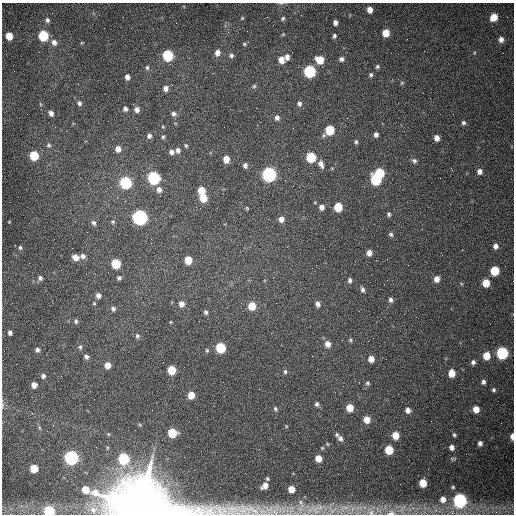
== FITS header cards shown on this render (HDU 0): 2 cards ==
NAXIS1  =                  512 /fastest changing axis
NAXIS2  =                  512 /next to fastest changing axis

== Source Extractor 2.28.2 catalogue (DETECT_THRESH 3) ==
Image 512 x 512 px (HDU 0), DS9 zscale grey, 1 PNG px = 1 image px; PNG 516 x 516 px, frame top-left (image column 1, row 512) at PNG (2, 3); no overlay
Background 1540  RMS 24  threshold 71.7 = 3 sigma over >= 5 px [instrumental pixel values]
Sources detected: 168; all 168 listed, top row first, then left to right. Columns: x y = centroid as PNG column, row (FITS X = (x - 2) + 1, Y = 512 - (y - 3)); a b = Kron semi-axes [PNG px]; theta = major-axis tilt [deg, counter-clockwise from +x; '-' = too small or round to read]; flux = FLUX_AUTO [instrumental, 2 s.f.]
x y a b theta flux
370 10 6 5 - 1.1e+04
494 17 7 6 - 2.5e+04
242 18 5 4 - 1.6e+03
283 18 5 4 - 2.7e+03
47 20 6 6 - 4.2e+03
335 23 5 4 - 6.5e+03
247 31 2 2 - 7.1e+02
386 33 6 5 - 2.4e+04
283 34 6 4 1 1.6e+03
43 35 6 6 - 9.7e+04
9 36 6 5 - 2.5e+04
51 36 4 3 - 1.6e+03
334 36 6 5 - 3.4e+03
501 39 7 6 - 7.5e+03
54 42 7 6 - 7.8e+03
244 44 4 4 - 1.8e+03
217 53 7 6 - 8.5e+03
474 53 5 3 - 1.4e+03
168 55 7 6 - 1.3e+05
231 55 6 5 - 3.6e+03
287 57 7 5 86 6.9e+03
341 59 6 6 - 5.5e+03
281 60 7 6 - 1.2e+04
320 60 7 6 - 3.2e+04
377 67 5 4 - 2.9e+03
147 68 6 5 - 2.7e+03
310 71 7 6 - 2.0e+05
371 75 5 5 - 3.1e+03
127 77 6 5 - 7.3e+03
402 83 6 5 - 2.2e+03
254 86 5 5 - 2.5e+03
166 88 6 6 - 7.9e+03
105 94 2 2 - 8.1e+02
79 103 7 6 - 4.6e+03
299 104 6 6 - 4.9e+03
125 109 5 5 - 4.7e+03
137 110 6 6 - 7.3e+03
51 113 6 5 - 6.4e+03
173 114 7 6 - 4.8e+03
277 118 7 6 - 5.7e+03
463 123 6 5 - 3.5e+03
293 128 2 2 - 8.1e+02
329 130 7 6 - 6.0e+04
376 135 5 4 - 5.2e+03
149 136 6 5 - 5.1e+03
163 137 5 4 - 2.3e+03
437 138 5 4 - 9.9e+03
356 142 6 4 88 2.7e+03
49 145 6 6 - 3.4e+03
186 146 5 4 - 2.2e+03
118 149 6 6 - 1.1e+04
178 150 6 5 - 4.9e+03
172 152 5 5 - 6.0e+03
34 155 6 6 - 5.9e+04
311 157 6 6 - 8.7e+04
226 159 6 5 - 1.8e+04
414 161 7 6 - 4.1e+03
321 164 9 6 -69 8.2e+03
245 165 6 5 - 5.2e+03
479 171 6 5 - 7.0e+03
380 173 6 5 - 7.1e+04
269 174 7 6 - 4.4e+05
154 178 7 6 - 2.6e+05
376 179 7 6 - 1.2e+05
125 183 6 6 - 2.0e+05
299 187 2 2 - 1.1e+03
159 189 7 6 - 8.0e+03
201 190 6 5 - 2.8e+04
203 198 6 6 - 3.4e+04
322 207 6 5 - 7.7e+03
338 207 6 5 - 4.7e+04
247 208 5 4 - 1.6e+03
389 214 5 4 - 3.0e+03
140 217 7 6 - 5.4e+05
281 219 6 5 - 9.2e+03
9 222 4 3 - 1.1e+03
113 222 6 4 70 2.3e+03
94 223 7 5 -62 4.0e+03
391 234 6 5 - 3.3e+03
495 246 6 6 - 7.3e+03
20 247 6 5 - 2.9e+03
369 253 5 4 - 9.3e+03
83 256 6 6 - 5.2e+03
76 257 6 5 - 1.2e+04
188 260 6 5 - 3.2e+04
116 263 6 6 - 6.7e+04
495 271 6 6 - 5.7e+04
40 278 6 5 - 4.3e+03
119 278 4 4 - 3.4e+03
273 278 2 2 - 8.1e+02
437 279 6 5 - 1.1e+04
350 280 6 5 - 4.1e+03
486 283 6 5 - 2.8e+04
362 289 7 5 -81 4.1e+03
98 296 5 5 - 6.4e+03
390 300 6 5 - 4.7e+03
94 303 4 4 - 1.6e+03
276 303 2 2 - 1.1e+03
181 304 6 5 - 9.5e+03
318 304 6 5 - 6.2e+03
252 306 6 6 - 3.2e+04
113 309 5 5 - 4.0e+03
206 312 6 5 - 3.6e+03
76 321 6 5 - 3.2e+03
170 322 5 3 - 1.2e+03
10 333 5 4 - 5.0e+03
137 336 6 5 - 3.3e+03
350 340 5 5 - 2.2e+03
328 344 7 6 - 1.1e+04
80 347 6 5 - 2.8e+03
220 348 6 6 - 1.0e+05
37 350 5 5 - 4.3e+03
207 350 5 4 - 1.9e+03
502 353 6 6 - 2.0e+05
486 356 6 5 - 2.8e+04
86 357 6 5 - 4.5e+03
371 359 6 5 - 1.2e+04
473 362 5 5 - 4.7e+03
108 365 5 5 - 1.4e+04
171 370 6 5 - 4.4e+04
285 372 6 5 - 3.0e+03
451 373 6 5 - 2.4e+04
43 376 6 5 - 4.2e+03
483 382 5 4 - 4.3e+03
367 383 6 5 - 2.8e+03
34 385 5 5 - 1.2e+04
494 390 5 5 - 2.7e+03
191 395 5 5 - 2.4e+04
317 404 6 5 - 3.7e+03
3 405 6 4 89 2.5e+03
350 408 6 5 - 2.4e+04
275 409 6 5 - 3.0e+03
476 409 6 5 - 1.8e+04
408 410 6 5 - 7.7e+03
367 419 6 5 - 2.0e+04
286 426 5 3 - 1.4e+03
172 433 6 6 - 6.1e+04
337 434 5 4 - 2.6e+03
395 435 5 5 - 2.7e+04
454 435 5 4 - 2.4e+03
512 436 6 3 89 8.9e+03
340 439 7 6 - 4.9e+03
480 443 5 4 - 5.2e+03
452 447 5 5 - 7.1e+03
389 450 6 5 - 5.1e+04
71 458 6 6 - 4.1e+05
318 458 5 5 - 2.0e+04
123 459 6 6 - 1.5e+05
452 459 8 4 -9 2.3e+03
34 469 5 5 - 4.1e+04
267 478 5 4 - 2.5e+03
423 483 6 5 - 3.3e+04
265 486 8 6 41 1.2e+04
453 487 5 4 - 2.0e+03
291 489 5 5 - 1.9e+04
316 498 2 2 - 3.7e+03
443 499 7 7 - 1.1e+04
460 500 7 6 - 3.4e+05
300 502 10 6 -53 6.4e+03
142 505 34 20 -7 1.4e+07
344 508 18 8 17 2.0e+04
94 509 14 13 - 1.9e+04
300 509 12 9 -40 1.5e+04
317 509 22 12 41 2.3e+04
49 511 6 6 - 1.0e+05
371 512 13 9 -8 1.2e+04
496 512 4 4 - 2.1e+03
391 513 10 6 6 8.9e+03
At the frame edge (FLAGS 8, measured only in part): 6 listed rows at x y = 3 405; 512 436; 142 505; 49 511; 371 512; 391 513